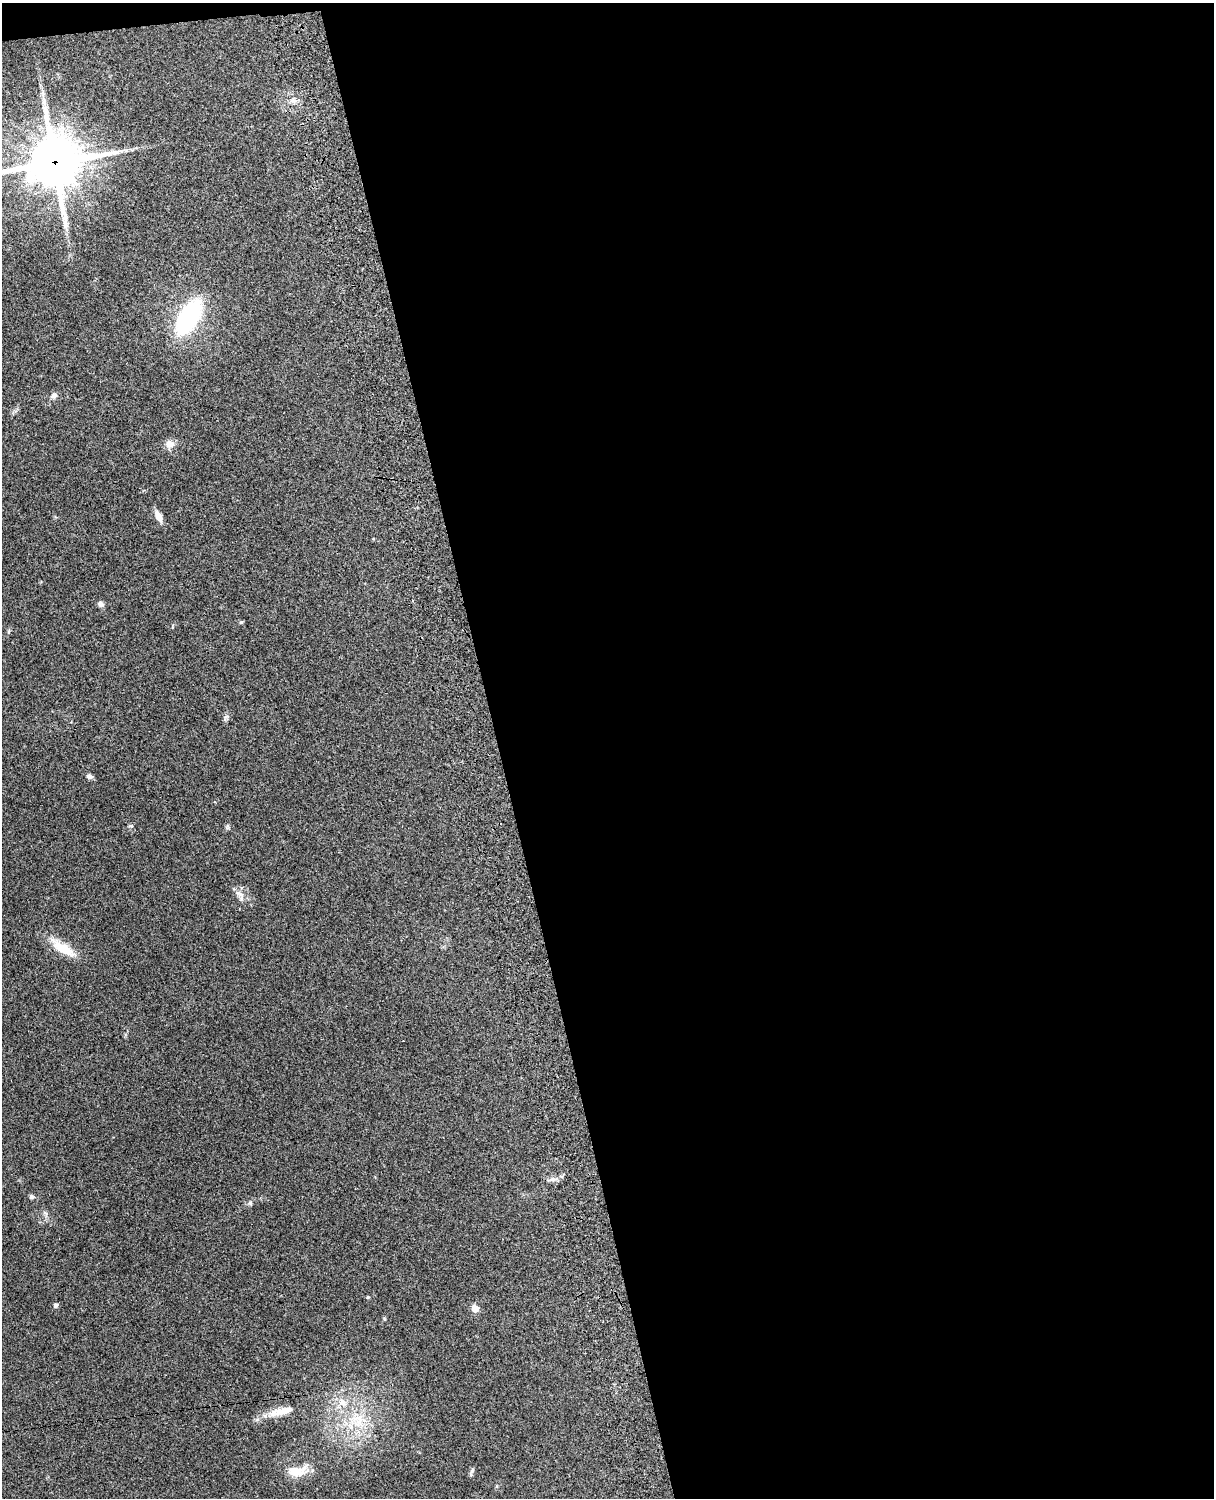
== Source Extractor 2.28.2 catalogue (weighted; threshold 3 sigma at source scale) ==
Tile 4 of 4 x 3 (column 4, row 1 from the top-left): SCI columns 3756-4967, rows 3156-4651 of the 5088 x 4928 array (HDU 1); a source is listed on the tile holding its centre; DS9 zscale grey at full resolution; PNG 1216 x 1500 px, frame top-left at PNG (2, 3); no overlay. Shown black and unused: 59% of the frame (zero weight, under 3 of 4 exposures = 6% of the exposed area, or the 3 px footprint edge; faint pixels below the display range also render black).
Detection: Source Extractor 2.28.2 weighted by HDU 2 'WHT'; one run over the whole footprint, this tile lists its part. Background 0.264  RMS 0.0089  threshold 0.0402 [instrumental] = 3 sigma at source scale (4.5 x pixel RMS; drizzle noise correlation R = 1.50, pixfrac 1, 0.05/0.05 arcsec/px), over >= 5 px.
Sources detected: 24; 1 inside a brighter listed object's ellipse — not listed separately; the other 23 listed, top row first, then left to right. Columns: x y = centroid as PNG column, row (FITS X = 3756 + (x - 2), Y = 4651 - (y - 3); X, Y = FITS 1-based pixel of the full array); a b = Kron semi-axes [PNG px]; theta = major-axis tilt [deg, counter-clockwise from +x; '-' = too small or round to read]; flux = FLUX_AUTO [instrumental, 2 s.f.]
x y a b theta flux
43 93 9 4 -82 2.8
55 162 21 19 17 3200
30 178 7 6 - 25
189 317 28 14 59 130
54 395 8 7 - 3.6
170 444 11 10 - 5.8
158 516 12 6 -63 7.6
101 604 8 6 -32 2.8
9 631 6 4 87 1.1
89 776 7 6 - 2.9
240 894 16 6 -34 5.1
63 948 36 11 -32 21
552 1179 10 6 20 3.3
31 1197 6 6 - 1.6
250 1203 6 4 -46 1.3
368 1297 4 4 - 0.96
56 1305 5 4 - 2.7
475 1308 5 5 - 15
342 1402 12 10 -54 8.1
281 1411 39 9 14 15
359 1422 30 15 -17 29
472 1470 8 5 63 1.9
296 1471 23 12 -1 17
Overlapping masked pixels (flux is a lower limit): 1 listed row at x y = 55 162
Isophote crosses this tile's border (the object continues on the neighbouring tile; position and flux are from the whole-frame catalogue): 1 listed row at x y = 55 162
Unlisted compact peaks at least as high as the median listed source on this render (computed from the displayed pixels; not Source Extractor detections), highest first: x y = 131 826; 241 622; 227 826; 225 717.